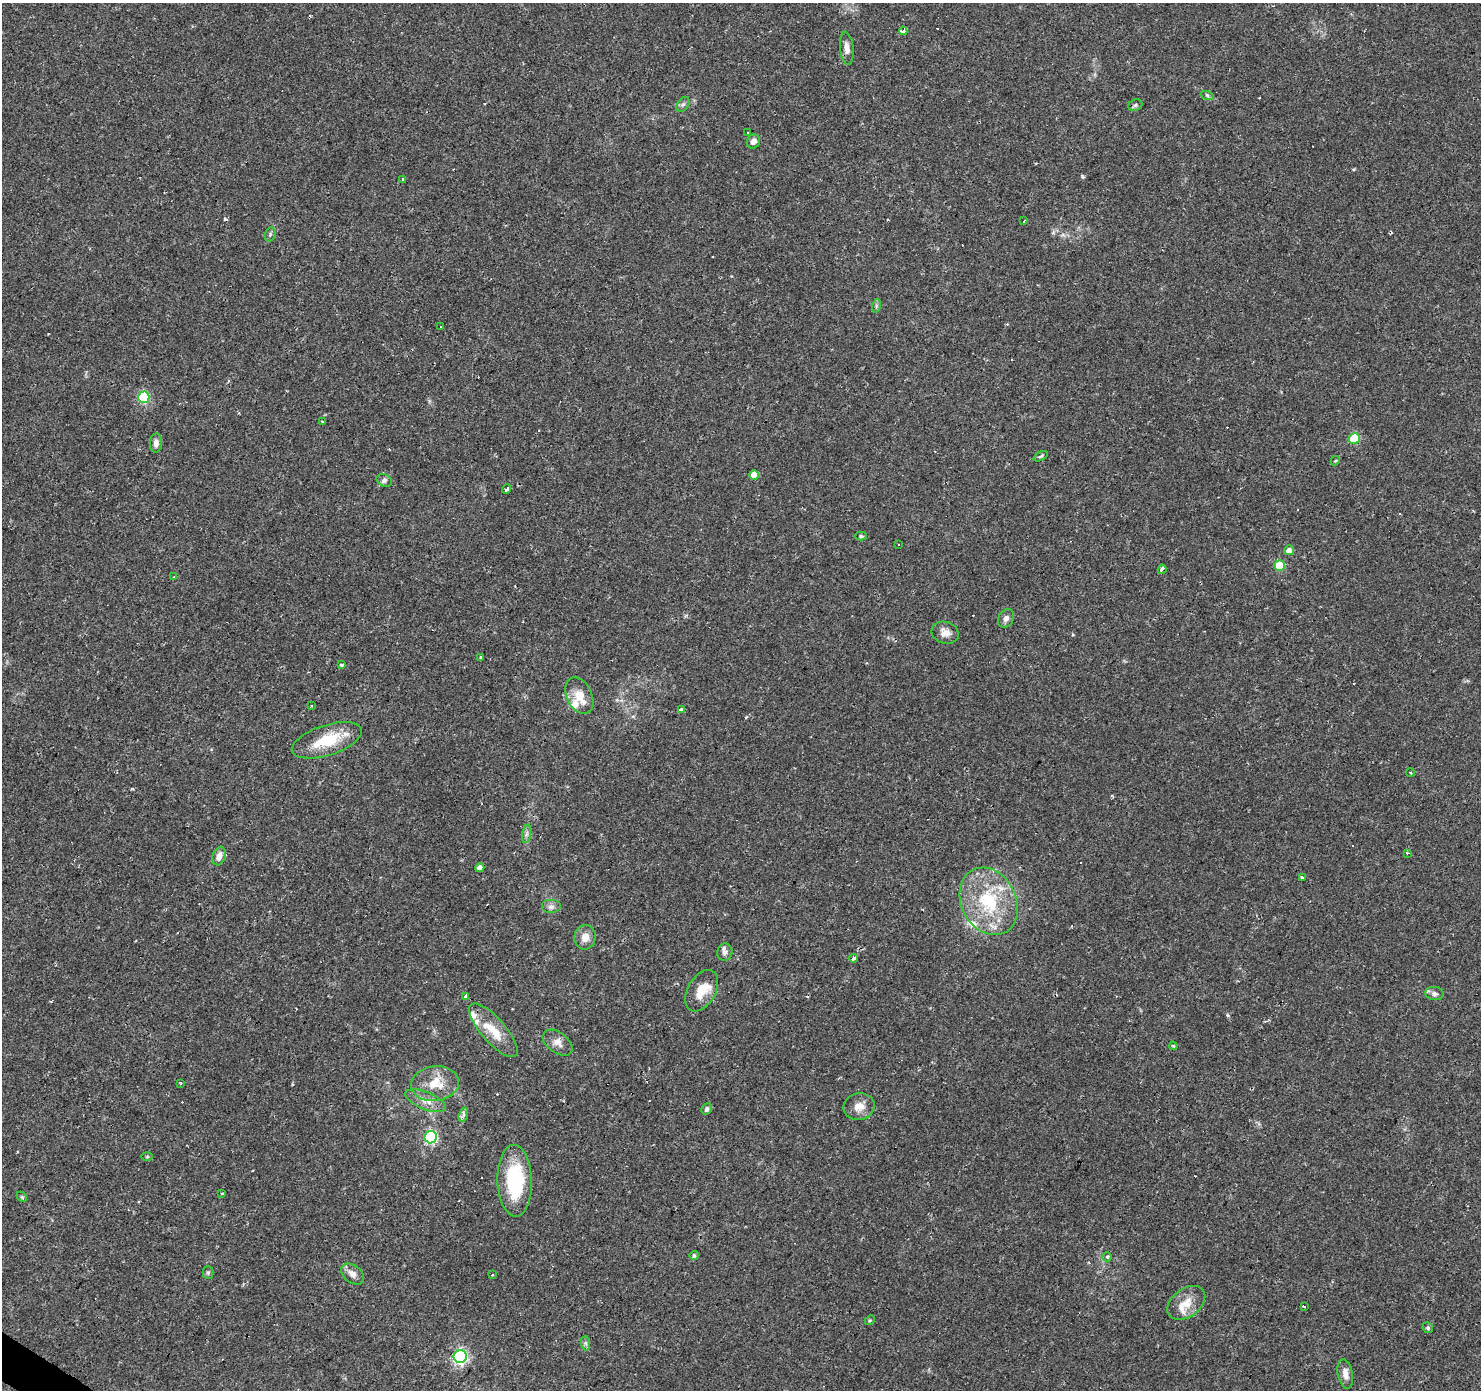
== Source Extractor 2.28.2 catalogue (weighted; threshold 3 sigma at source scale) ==
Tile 7 of 4 x 4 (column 3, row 2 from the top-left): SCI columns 2960-4438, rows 2955-4342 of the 5920 x 5977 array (HDU 1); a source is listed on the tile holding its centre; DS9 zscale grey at full resolution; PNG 1483 x 1392 px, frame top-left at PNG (2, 3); each listed source drawn as its Kron ellipse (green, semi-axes under 4 px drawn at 4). Shown black and unused: <1% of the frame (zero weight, under 2 of 3 exposures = <1% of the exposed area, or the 3 px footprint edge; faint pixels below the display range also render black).
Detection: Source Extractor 2.28.2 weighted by HDU 2 'WHT'; one run over the whole footprint, this tile lists its part. Background 0.0427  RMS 0.0037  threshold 0.0167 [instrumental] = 3 sigma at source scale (4.5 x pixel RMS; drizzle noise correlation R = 1.50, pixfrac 1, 0.0396/0.0396 arcsec/px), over >= 5 px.
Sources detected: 106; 23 cosmic-ray / hot-pixel residue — neither listed nor drawn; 8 inside a brighter listed object's ellipse — not listed separately; the other 75 listed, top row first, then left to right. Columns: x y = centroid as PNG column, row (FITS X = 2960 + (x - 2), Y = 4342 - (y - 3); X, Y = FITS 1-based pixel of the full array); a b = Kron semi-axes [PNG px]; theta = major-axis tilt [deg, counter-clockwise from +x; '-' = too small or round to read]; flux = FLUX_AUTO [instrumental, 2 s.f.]
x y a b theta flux
903 31 4 3 - 190
847 48 17 6 -83 2.6
1207 95 6 4 -19 0.53
683 104 8 5 53 0.97
1135 105 7 5 23 0.76
747 133 3 3 - 0.68
753 141 7 6 - 1.9
403 179 4 3 - 1.4
1024 221 4 3 - 0.68
270 234 7 5 70 0.74
876 306 7 4 72 0.66
441 327 3 3 - 2.1
144 397 6 5 - 34
322 421 3 2 - 0.4
1354 438 5 5 - 18
156 443 9 6 88 1.8
1041 456 8 4 27 0.56
1335 461 5 3 - 0.41
754 475 5 5 - 5
384 480 8 6 -27 1.1
506 489 5 3 - 1.4
861 536 6 4 -1 0.57
899 544 3 2 - 0.36
1289 550 5 5 - 2.1
1280 566 5 5 - 14
1162 569 4 3 - 6.4
174 577 3 2 - 0.31
1006 618 10 7 60 1.8
945 633 14 11 -16 2.9
481 657 3 3 - 1.2
342 665 3 3 - 0.82
579 696 19 12 -64 6.1
312 706 3 3 - 0.89
681 709 4 3 - 2.7
327 740 36 15 18 15
1410 772 4 2 - 0.45
527 834 9 4 81 1.1
1407 853 3 3 - 0.72
219 856 9 6 71 2.4
480 868 4 4 - 2.2
1302 877 3 3 - 3
989 901 35 27 -63 27
551 907 10 7 0 1.6
585 937 12 10 80 3.5
725 952 8 7 - 1.3
854 958 4 3 - 5
702 991 23 14 60 6.7
1434 994 9 6 -8 1.3
466 996 3 3 - 9.7
493 1030 34 12 -49 8.9
558 1043 17 10 -37 3
1173 1046 4 3 - 0.46
181 1083 3 2 - 0.4
435 1084 24 17 7 8.6
426 1101 21 8 -22 4.1
859 1107 16 13 12 4.1
707 1109 6 5 - 1
463 1115 7 4 72 0.81
431 1137 6 6 - 53
147 1157 6 4 1 0.44
515 1181 36 17 -88 29
222 1193 3 3 - 0.77
22 1197 6 4 -45 0.45
694 1256 5 4 - 0.66
1107 1257 4 4 - 0.66
208 1273 6 5 - 0.59
352 1274 13 8 -39 2.5
492 1275 3 2 - 0.79
1186 1303 21 14 36 6
1304 1306 3 2 - 0.4
870 1320 5 4 - 0.46
1428 1328 5 5 - 0.69
586 1343 7 4 -89 0.68
460 1356 6 6 - 84
1345 1374 15 7 -78 2.8
Unlisted compact peaks at least as high as the median listed source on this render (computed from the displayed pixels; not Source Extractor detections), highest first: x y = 1082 176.